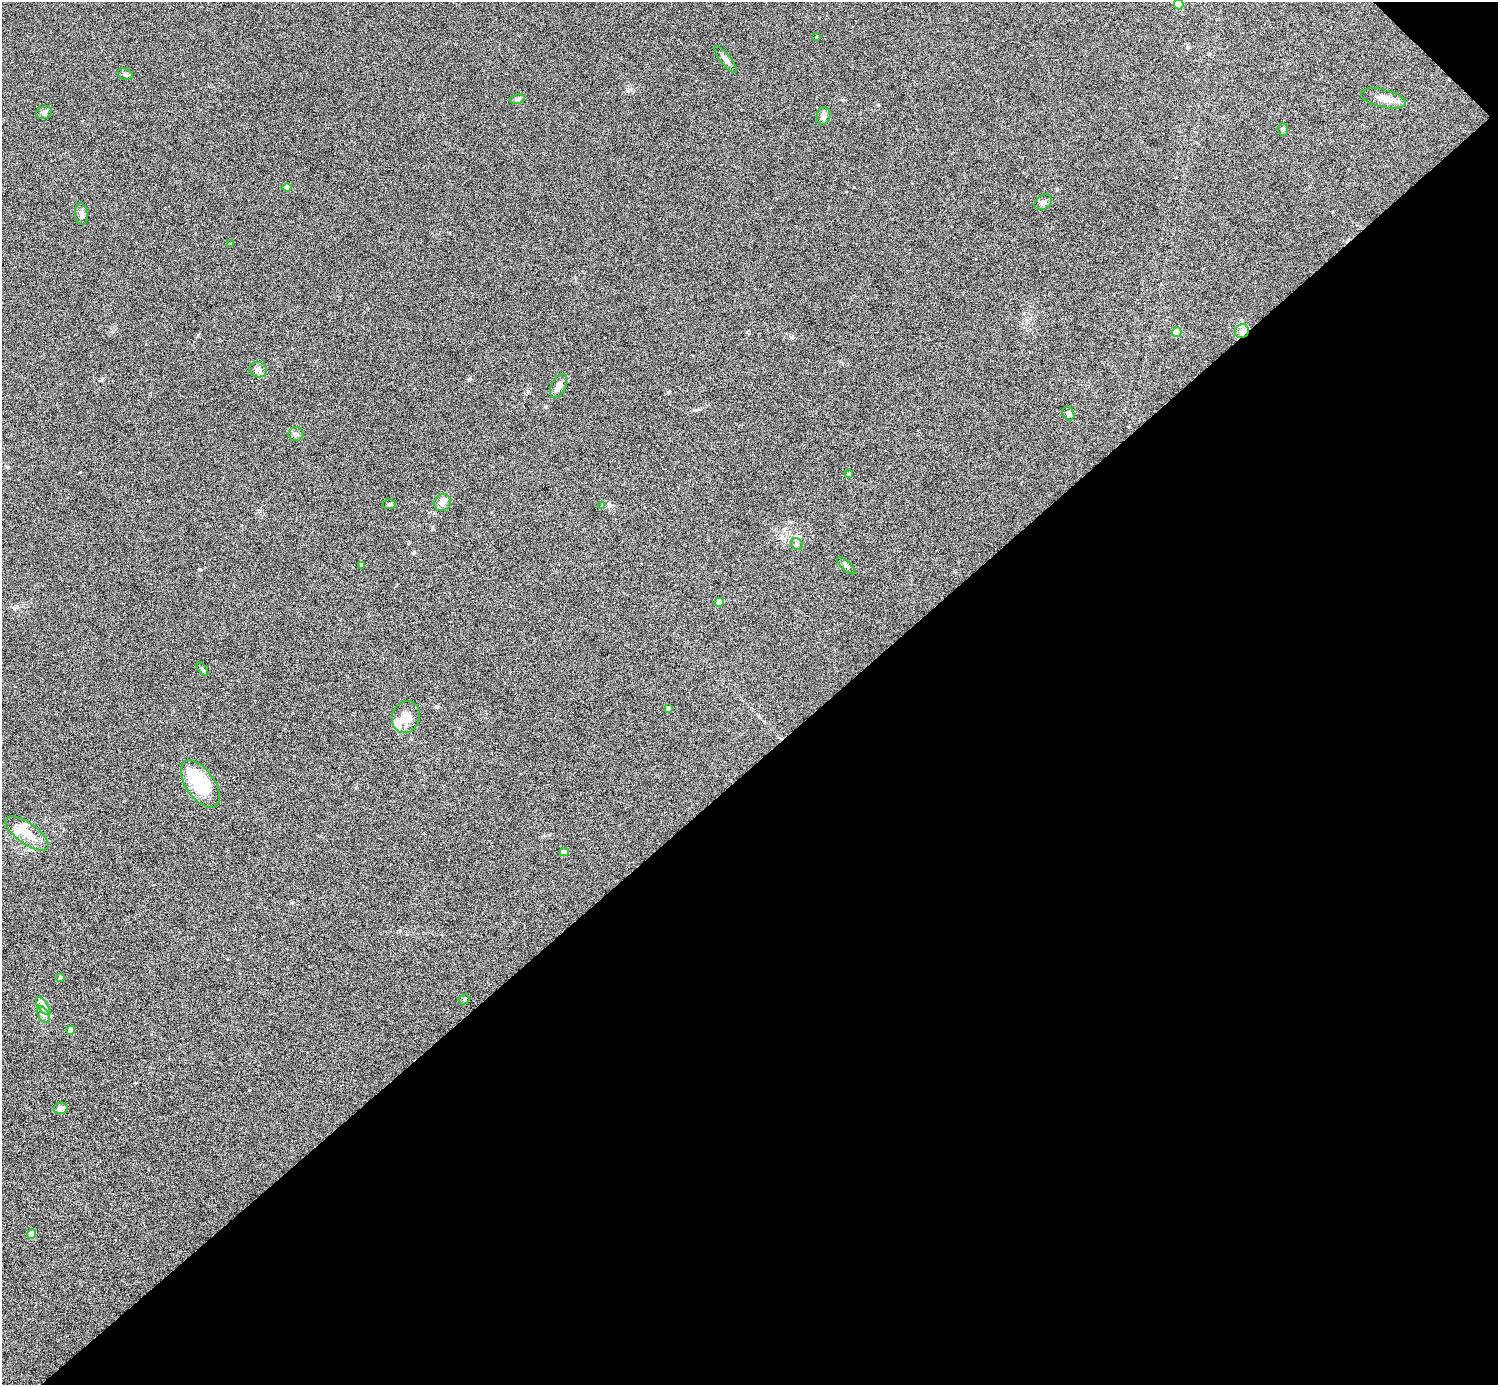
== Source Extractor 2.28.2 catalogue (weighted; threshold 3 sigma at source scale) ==
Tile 12 of 4 x 4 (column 4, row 3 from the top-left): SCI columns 4488-5983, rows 1681-3063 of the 5983 x 5982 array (HDU 1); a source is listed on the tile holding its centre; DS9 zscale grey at full resolution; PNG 1500 x 1387 px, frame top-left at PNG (2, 2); each listed source drawn as its Kron ellipse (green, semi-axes under 4 px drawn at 4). Shown black and unused: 45% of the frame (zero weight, under 4 of 8 exposures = <1% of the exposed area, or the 3 px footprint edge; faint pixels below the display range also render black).
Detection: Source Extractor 2.28.2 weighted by HDU 2 'WHT'; one run over the whole footprint, this tile lists its part. Background 0.0717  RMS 0.0044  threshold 0.0178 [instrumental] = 3 sigma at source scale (4.09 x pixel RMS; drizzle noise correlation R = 1.36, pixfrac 0.8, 0.05/0.05 arcsec/px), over >= 5 px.
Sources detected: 43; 1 inside a brighter object's white glare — neither listed nor drawn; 2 inside a brighter listed object's ellipse — not listed separately; the other 40 listed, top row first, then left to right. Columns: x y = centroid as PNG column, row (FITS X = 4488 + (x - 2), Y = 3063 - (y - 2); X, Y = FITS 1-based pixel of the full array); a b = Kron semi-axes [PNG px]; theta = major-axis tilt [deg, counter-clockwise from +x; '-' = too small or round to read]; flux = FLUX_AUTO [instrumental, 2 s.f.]
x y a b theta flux
1179 4 5 5 - 11
816 37 4 2 - 0.28
726 60 16 5 -51 1.5
125 74 8 5 -17 0.85
517 99 8 5 8 0.89
1384 99 23 9 -14 4
44 112 8 6 20 1.1
824 116 9 7 79 2.5
1283 129 6 5 - 0.71
287 187 4 4 - 3.4
1043 202 9 6 34 1.3
81 214 11 6 -86 1.5
231 244 4 3 - 0.39
1242 331 7 6 - 1.7
1177 332 5 4 - 8.7
258 370 9 7 -14 2
558 386 13 7 63 2.2
1068 413 7 5 -60 1.4
296 434 7 7 - 1.4
849 474 4 3 - 0.45
442 503 9 8 - 2.4
389 504 7 5 4 0.68
602 506 3 3 - 0.98
797 544 6 5 - 0.83
362 565 4 3 - 0.56
846 566 11 4 -44 0.94
719 602 4 4 - 4.6
203 669 8 4 -54 0.6
668 708 4 3 - 0.94
406 717 16 13 68 4.9
200 784 27 14 -55 23
27 833 25 10 -36 6.8
564 852 4 4 - 2.2
61 978 4 4 - 1.1
464 999 5 5 - 0.55
43 1006 10 5 -55 1.5
43 1014 9 5 -59 1.2
71 1030 4 4 - 2.8
61 1108 7 5 12 2.4
31 1234 4 4 - 5.9
Overlapping masked pixels (flux is a lower limit): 1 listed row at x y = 1242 331
Isophote crosses this tile's border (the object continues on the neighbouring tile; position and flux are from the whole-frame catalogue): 1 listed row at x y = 1179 4
Unlisted compact peaks at least as high as the median listed source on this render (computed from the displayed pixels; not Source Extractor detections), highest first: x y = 413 553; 609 505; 199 569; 469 379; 792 337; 1057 189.